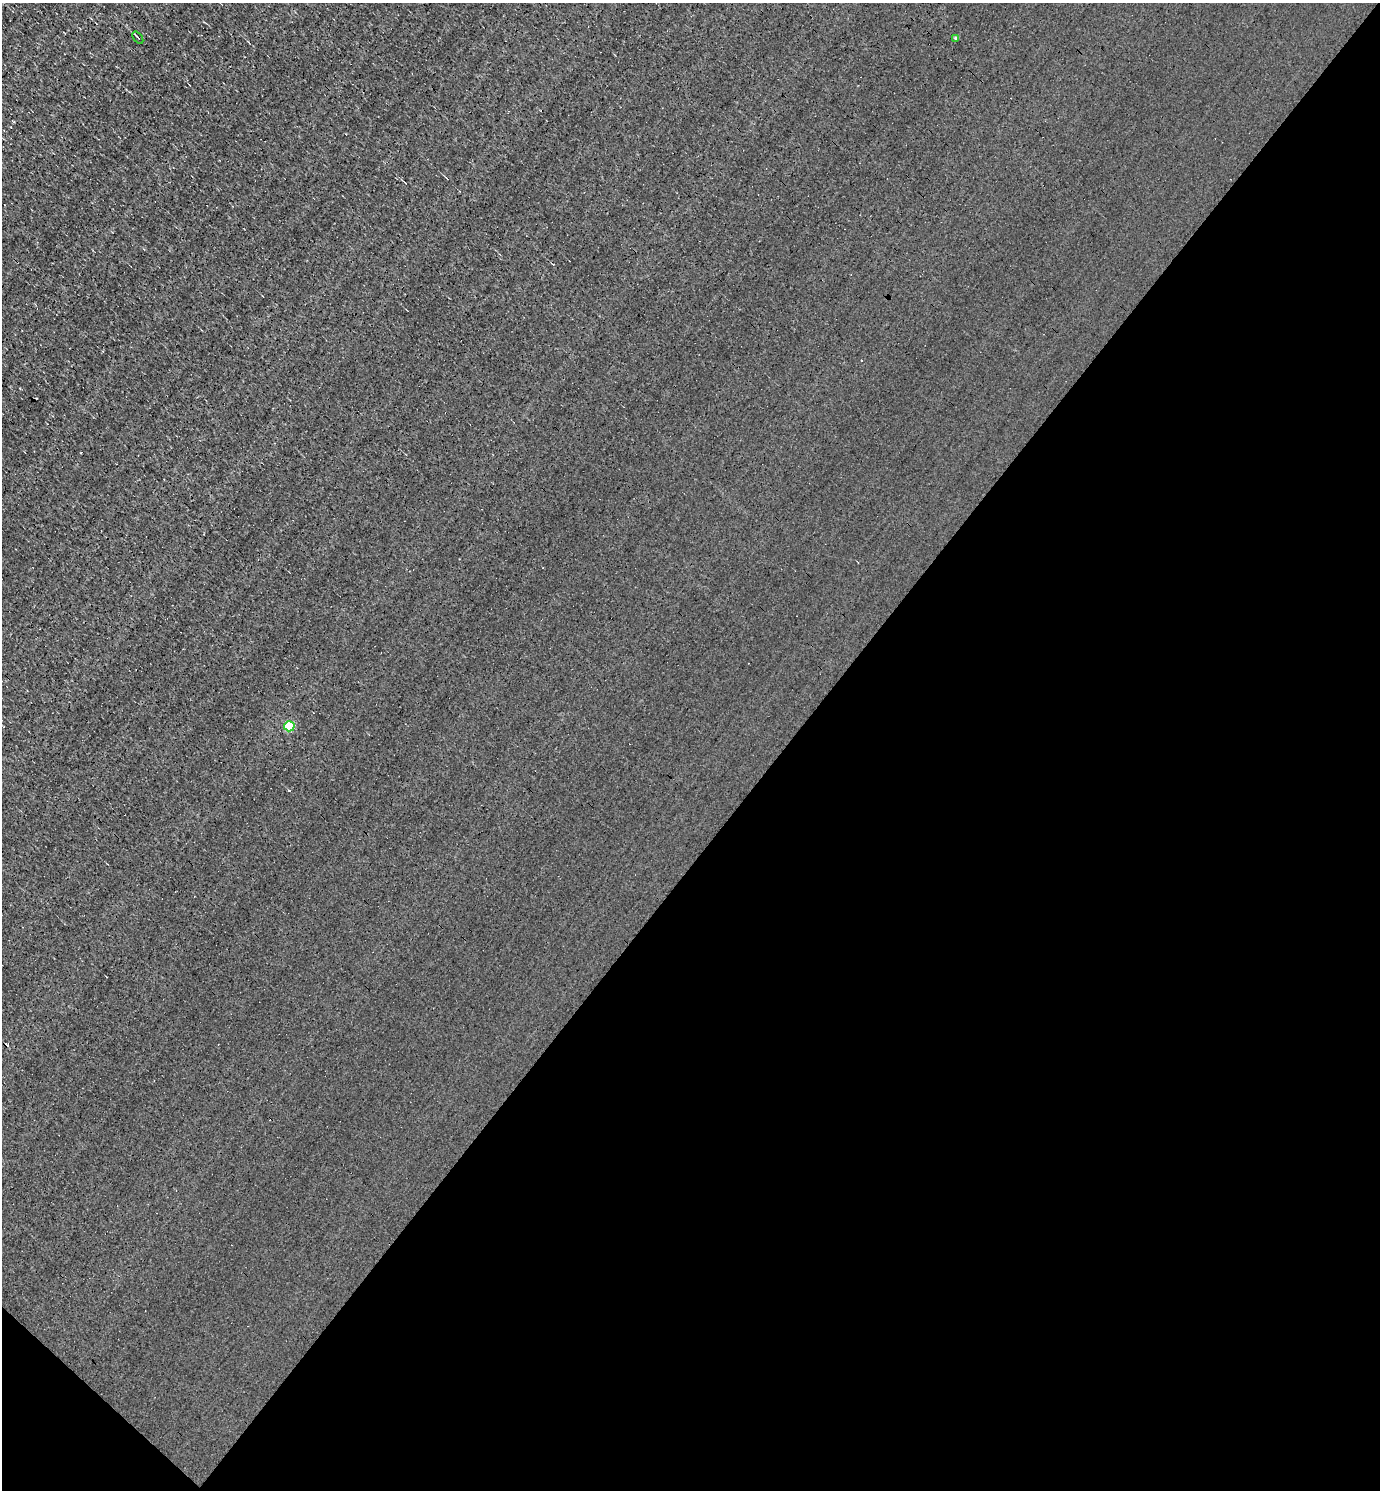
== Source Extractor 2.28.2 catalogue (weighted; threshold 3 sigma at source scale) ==
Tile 15 of 4 x 4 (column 3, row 4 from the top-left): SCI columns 3052-4429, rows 1-1488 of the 5958 x 5952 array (HDU 1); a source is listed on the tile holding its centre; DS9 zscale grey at full resolution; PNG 1382 x 1492 px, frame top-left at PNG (2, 3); each listed source drawn as its Kron ellipse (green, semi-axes under 4 px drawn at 4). Shown black and unused: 44% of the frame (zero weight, under 3 of 4 exposures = <1% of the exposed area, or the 3 px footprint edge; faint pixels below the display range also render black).
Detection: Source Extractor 2.28.2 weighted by HDU 2 'WHT'; one run over the whole footprint, this tile lists its part. Background 8.66e-04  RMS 0.049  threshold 0.221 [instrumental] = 3 sigma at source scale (4.5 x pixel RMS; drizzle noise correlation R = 1.50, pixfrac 1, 0.05/0.05 arcsec/px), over >= 5 px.
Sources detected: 6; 3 cosmic-ray / hot-pixel residue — neither listed nor drawn; the other 3 listed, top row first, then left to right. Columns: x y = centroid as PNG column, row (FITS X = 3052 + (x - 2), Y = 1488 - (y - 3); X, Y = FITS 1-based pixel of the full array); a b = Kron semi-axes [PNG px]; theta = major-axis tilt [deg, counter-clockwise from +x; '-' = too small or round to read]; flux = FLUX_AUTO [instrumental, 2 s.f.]
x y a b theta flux
138 38 7 2 -49 5.4
956 39 4 3 - 8.7
289 726 5 5 - 270